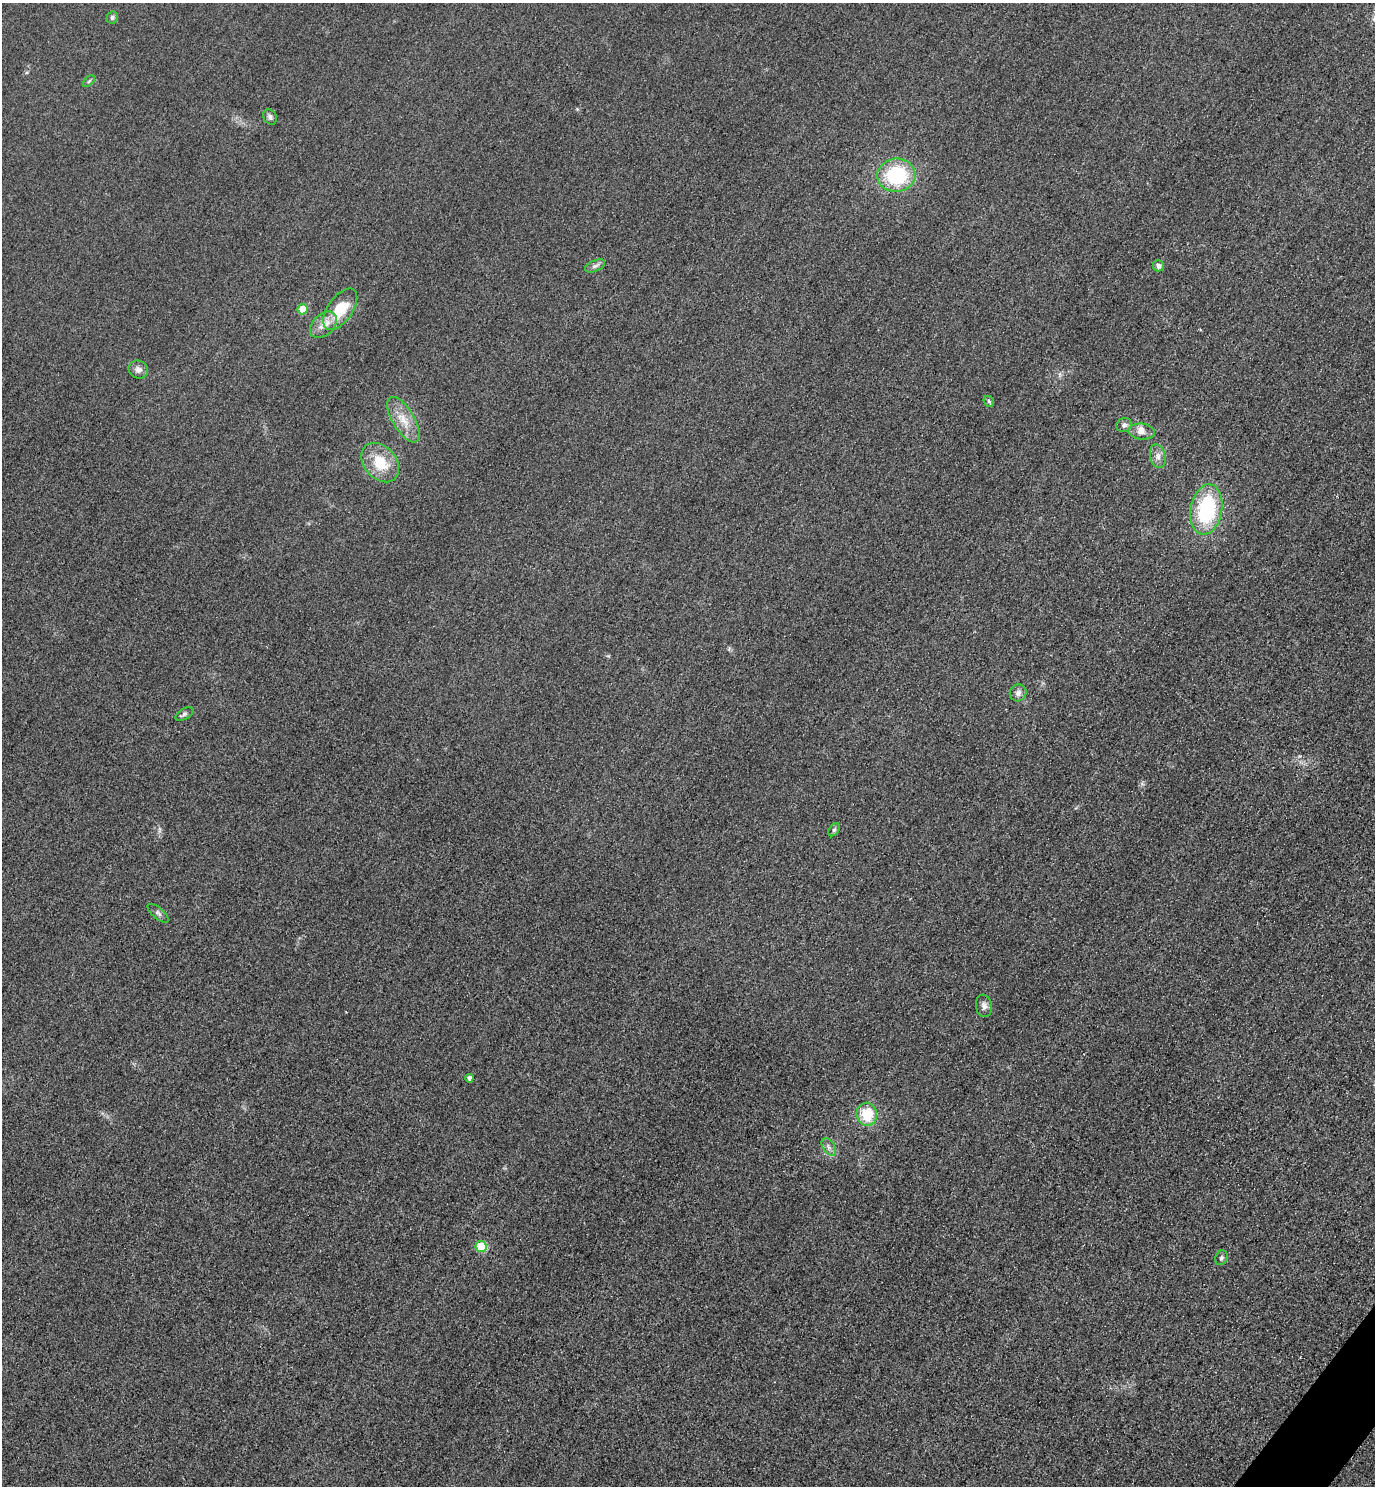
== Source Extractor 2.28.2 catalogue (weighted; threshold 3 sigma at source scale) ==
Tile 6 of 4 x 4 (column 2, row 2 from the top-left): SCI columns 1697-3069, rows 2998-4481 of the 5996 x 5993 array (HDU 1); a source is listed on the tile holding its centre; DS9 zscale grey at full resolution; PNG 1377 x 1488 px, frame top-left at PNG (2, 3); each listed source drawn as its Kron ellipse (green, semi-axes under 4 px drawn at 4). Shown black and unused: <1% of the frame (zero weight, under 3 of 4 exposures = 3% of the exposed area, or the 3 px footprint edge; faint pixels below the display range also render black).
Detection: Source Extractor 2.28.2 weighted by HDU 2 'WHT'; one run over the whole footprint, this tile lists its part. Background 0.0506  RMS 0.017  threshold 0.0757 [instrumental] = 3 sigma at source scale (4.5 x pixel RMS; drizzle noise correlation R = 1.50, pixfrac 1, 0.05/0.05 arcsec/px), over >= 5 px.
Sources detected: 28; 1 inside a brighter listed object's ellipse — not listed separately; the other 27 listed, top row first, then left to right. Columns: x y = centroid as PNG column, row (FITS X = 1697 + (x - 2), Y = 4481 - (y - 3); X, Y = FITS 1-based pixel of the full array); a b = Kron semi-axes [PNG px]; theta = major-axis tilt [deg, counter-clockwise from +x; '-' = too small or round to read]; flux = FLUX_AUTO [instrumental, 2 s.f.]
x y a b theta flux
112 18 6 5 - 3.6
89 81 7 4 45 2.5
270 117 8 6 -59 5
896 175 19 16 6 120
595 266 10 5 24 5.8
1158 266 5 5 - 7
302 309 5 5 - 37
340 309 24 12 54 58
323 325 16 10 42 17
138 370 10 8 -24 8.7
989 401 6 4 -48 2.8
403 420 26 10 -59 28
1124 425 8 7 - 5.4
1142 432 13 8 -7 10
1158 456 12 7 -76 9.3
380 462 22 16 -49 52
1206 509 25 15 80 140
1018 693 8 8 - 7.4
184 714 10 5 29 4
834 830 7 4 54 3
158 913 13 5 -41 4.7
984 1006 11 8 -81 7.7
469 1078 4 4 - 7.1
867 1114 11 10 - 51
829 1147 9 6 -56 6.2
481 1247 5 5 - 72
1221 1258 7 6 - 3.8